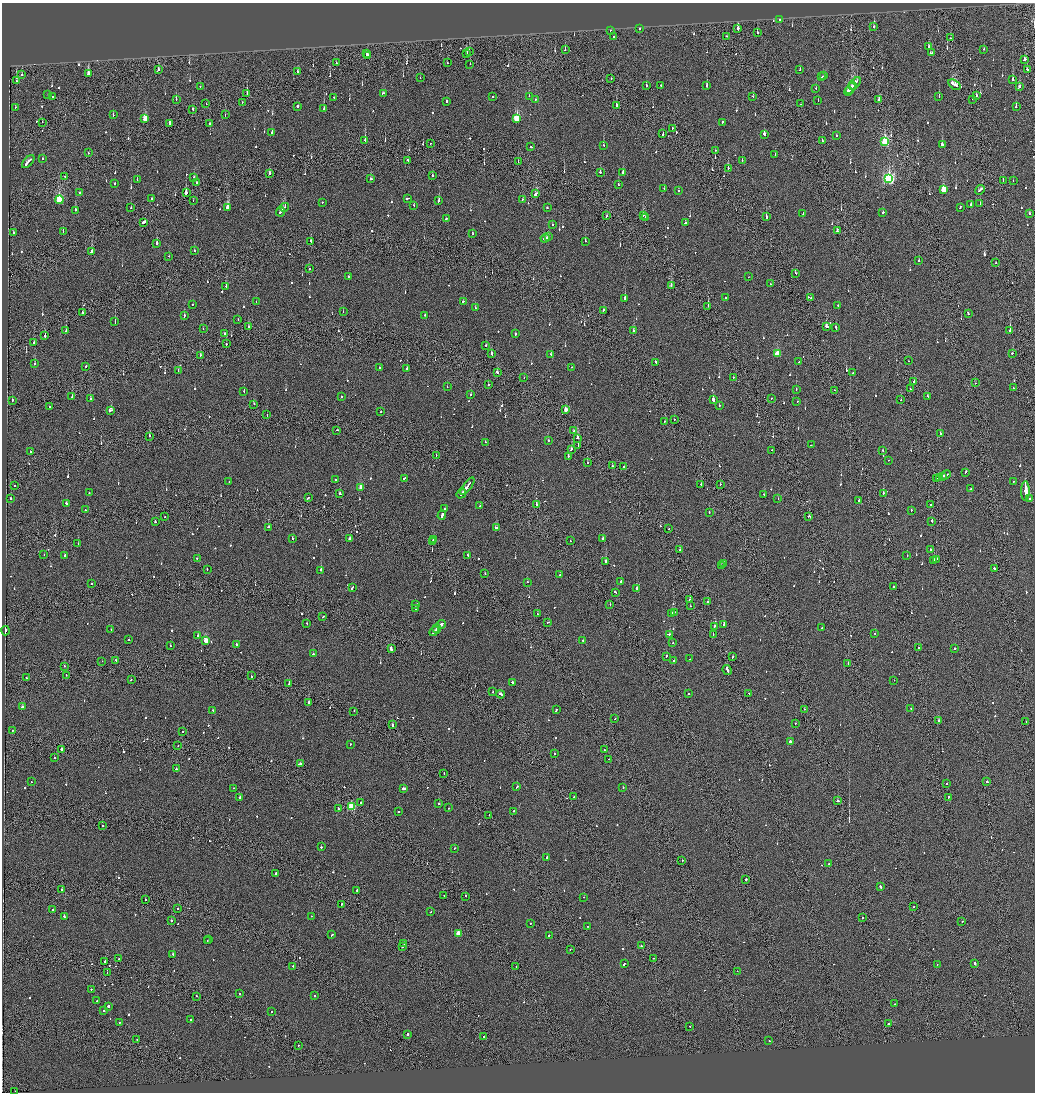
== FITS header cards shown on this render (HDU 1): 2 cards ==
NAXIS1  =                 2065
NAXIS2  =                 2180

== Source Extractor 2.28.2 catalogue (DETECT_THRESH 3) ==
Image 2065 x 2180 px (HDU 1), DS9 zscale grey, zoomed out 1/2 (1 PNG px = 2 x 2 image px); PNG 1037 x 1094 px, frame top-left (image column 1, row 2179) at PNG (2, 3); each listed source drawn as its Kron ellipse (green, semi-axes under 4 px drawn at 4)
Background -0.125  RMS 0.066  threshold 0.199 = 3 sigma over >= 5 px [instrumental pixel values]
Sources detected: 992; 40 cannot appear on this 1/2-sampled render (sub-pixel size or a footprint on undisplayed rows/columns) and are neither listed nor drawn; of the other 952, the 500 brightest by FLUX_AUTO listed and drawn (452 fainter detections omitted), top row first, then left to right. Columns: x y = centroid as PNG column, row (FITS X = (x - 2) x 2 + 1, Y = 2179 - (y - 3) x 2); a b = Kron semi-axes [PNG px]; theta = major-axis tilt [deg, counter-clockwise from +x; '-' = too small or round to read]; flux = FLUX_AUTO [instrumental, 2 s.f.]
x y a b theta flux
779 20 2 2 - 100
874 27 2 2 - 110
640 28 2 2 - 97
738 28 2 2 - 590
610 30 2 2 - 110
757 32 2 2 - 200
727 36 2 1 - 170
613 37 3 2 - 110
951 38 3 1 - 180
928 47 2 2 - 98
984 49 2 2 - 82
565 50 2 1 - 260
469 52 2 2 - 93
466 53 3 2 - 110
932 53 3 2 - 180
367 54 2 2 - 160
367 56 3 1 - 260
1024 59 3 2 - 260
447 62 2 2 - 80
336 63 2 2 - 110
470 64 2 1 - 65
800 69 2 2 - 90
158 70 3 2 - 190
1027 70 2 2 - 100
298 72 2 1 - 99
88 74 4 2 - 300
22 75 2 2 - 82
824 76 4 2 - 230
821 77 3 1 - 180
420 78 2 1 - 300
611 79 2 1 - 130
1013 79 3 2 - 360
16 81 2 2 - 120
855 83 7 2 50 420
646 85 2 2 - 99
661 85 2 2 - 520
954 85 7 2 -34 700
200 86 2 2 - 76
707 86 3 2 - 180
853 86 2 2 - 130
1019 87 3 2 - 92
816 88 2 2 - 82
850 89 6 2 56 340
848 91 4 2 - 370
383 93 3 2 - 130
247 94 2 1 - 160
48 95 2 2 - 150
976 95 3 2 - 270
52 96 2 2 - 70
529 96 2 2 - 71
753 96 2 2 - 96
334 97 2 2 - 71
493 97 2 2 - 150
939 97 2 1 - 76
535 99 2 2 - 84
973 99 2 1 - 63
176 100 2 2 - 75
879 100 3 2 - 240
446 101 2 2 - 160
818 101 2 1 - 61
242 102 2 2 - 93
206 104 2 2 - 120
800 104 2 1 - 81
616 105 2 2 - 97
298 106 2 2 - 350
15 107 2 2 - 62
1016 107 3 2 - 110
193 109 2 2 - 160
324 109 2 2 - 220
113 115 2 2 - 330
225 115 2 1 - 88
517 118 4 3 - 750
145 119 4 2 - 360
42 122 2 1 - 120
722 122 3 2 - 140
170 123 3 1 - 1000
210 123 2 2 - 97
672 128 2 2 - 240
272 132 2 2 - 200
663 134 3 2 - 74
764 134 2 2 - 720
836 136 2 2 - 63
365 140 2 2 - 300
822 141 2 2 - 100
885 142 4 3 - 1300
430 143 2 1 - 100
603 145 2 2 - 82
942 145 3 2 - 110
530 147 2 2 - 100
715 150 2 2 - 80
88 153 2 2 - 65
775 154 3 2 - 140
43 158 2 2 - 81
407 160 2 2 - 150
742 160 2 2 - 81
28 162 8 2 47 730
518 162 2 1 - 69
728 168 2 2 - 250
600 172 2 2 - 190
269 173 2 1 - 420
623 173 4 2 - 61
65 176 2 2 - 80
433 176 2 2 - 70
194 178 3 2 - 250
371 179 2 2 - 130
889 179 4 3 - 2900
137 180 2 2 - 160
1003 181 2 2 - 86
1013 181 2 2 - 67
197 183 2 1 - 300
115 184 2 2 - 84
618 185 2 2 - 75
664 189 2 2 - 81
944 190 3 3 - 580
980 190 5 2 - 270
679 191 2 2 - 65
79 193 2 2 - 63
186 193 2 2 - 1800
536 194 3 2 - 370
407 198 3 2 - 220
151 199 2 2 - 91
59 200 4 3 - 1100
522 200 2 2 - 150
193 201 2 1 - 64
439 201 2 2 - 1300
322 202 2 2 - 75
971 204 2 2 - 110
980 204 2 2 - 91
414 206 2 2 - 77
285 207 4 2 - 380
960 207 2 2 - 180
131 208 2 1 - 190
228 208 3 3 - 770
547 208 2 2 - 240
75 210 2 2 - 240
281 212 5 2 - 370
883 213 2 2 - 410
803 214 2 1 - 65
1030 214 2 2 - 82
643 215 2 2 - 160
607 216 2 2 - 170
766 217 3 2 - 170
446 218 2 2 - 130
645 218 2 2 - 82
143 222 4 2 - 360
685 223 2 2 - 180
552 225 2 2 - 79
63 231 2 2 - 120
837 231 2 2 - 640
14 232 2 2 - 300
472 234 2 2 - 69
549 237 2 1 - 120
545 238 5 2 - 380
311 241 2 2 - 160
585 241 2 2 - 88
157 243 3 2 - 390
194 251 2 2 - 61
92 252 2 2 - 600
169 256 2 2 - 64
919 261 2 2 - 120
996 263 2 1 - 100
309 269 2 2 - 70
795 273 2 2 - 72
348 277 2 2 - 170
748 277 2 1 - 79
770 284 2 1 - 75
671 285 2 2 - 180
226 286 2 2 - 290
726 298 2 2 - 100
811 298 2 2 - 60
625 299 3 2 - 800
463 301 2 2 - 120
256 302 2 2 - 66
193 304 2 1 - 79
838 305 2 2 - 230
708 306 3 2 - 390
475 308 2 2 - 71
604 310 2 2 - 76
82 312 2 2 - 97
343 312 2 2 - 65
968 313 2 2 - 140
425 315 2 2 - 73
184 316 3 2 - 150
238 320 2 2 - 71
115 322 2 2 - 86
248 326 3 2 - 92
826 326 3 2 - 250
836 328 3 2 - 140
203 329 2 1 - 72
1010 330 3 2 - 190
66 331 2 2 - 60
634 331 2 2 - 230
225 333 2 2 - 200
515 334 2 2 - 250
45 336 3 2 - 150
34 342 3 2 - 180
226 344 2 1 - 420
486 345 2 2 - 100
1012 353 2 1 - 130
491 354 3 2 - 170
551 354 2 2 - 90
777 354 3 3 - 460
200 355 2 2 - 210
908 361 2 1 - 77
655 362 3 2 - 140
799 362 2 2 - 63
35 364 2 2 - 180
86 366 2 2 - 140
571 367 2 2 - 63
379 368 2 2 - 100
407 369 2 2 - 480
178 371 2 2 - 240
497 372 3 2 - 170
853 373 2 2 - 170
733 377 2 2 - 63
524 378 2 2 - 84
914 382 2 2 - 100
976 383 2 1 - 83
488 385 2 2 - 110
447 387 2 2 - 60
1013 388 2 2 - 80
796 389 2 2 - 76
910 389 2 2 - 87
834 390 2 1 - 92
244 391 2 2 - 90
471 395 2 2 - 62
927 396 2 2 - 150
72 397 2 2 - 120
341 397 2 2 - 120
771 398 2 2 - 130
90 399 2 2 - 89
713 399 2 2 - 770
901 400 2 2 - 79
12 401 2 2 - 110
797 401 2 2 - 100
254 404 2 2 - 190
719 405 2 2 - 140
50 406 2 2 - 80
566 410 3 2 - 170
110 411 4 2 - 270
380 412 2 2 - 65
267 415 2 1 - 100
674 419 2 1 - 69
664 422 2 1 - 63
337 430 2 1 - 67
574 431 2 1 - 100
941 433 2 2 - 66
149 436 2 2 - 370
577 438 2 2 - 260
548 440 2 2 - 110
485 442 2 2 - 69
578 445 2 1 - 96
811 445 2 2 - 69
571 449 3 2 - 140
771 450 2 1 - 79
883 451 2 2 - 120
31 452 2 2 - 170
436 455 2 1 - 61
568 456 2 2 - 76
888 460 2 1 - 97
587 463 2 2 - 62
612 466 2 2 - 140
624 466 2 2 - 81
966 472 2 2 - 180
945 475 5 2 - 410
942 476 2 1 - 210
939 477 3 2 - 220
404 478 3 2 - 180
937 478 2 1 - 230
335 479 2 2 - 520
1013 481 2 2 - 160
229 482 2 1 - 64
701 484 2 2 - 120
720 484 2 2 - 71
15 486 2 2 - 130
467 486 10 2 53 710
361 487 3 2 - 180
971 489 2 1 - 84
1025 491 10 2 90 52000
89 493 2 2 - 74
340 493 2 2 - 100
461 493 5 2 - 840
883 493 2 2 - 460
764 494 2 2 - 83
10 498 2 2 - 95
308 498 2 2 - 280
778 498 2 2 - 79
1030 498 2 1 - 180
859 500 2 1 - 190
66 504 2 2 - 170
536 505 2 2 - 510
931 505 2 2 - 140
480 506 2 2 - 62
445 509 3 2 - 300
85 510 2 2 - 63
911 510 2 2 - 65
709 512 2 2 - 78
442 515 5 2 - 530
165 516 2 1 - 73
809 516 2 2 - 200
932 521 2 2 - 490
155 522 2 2 - 280
269 527 2 2 - 180
496 528 3 2 - 270
669 529 2 1 - 65
292 538 3 2 - 230
350 539 3 2 - 140
433 539 3 2 - 290
602 539 2 2 - 92
432 541 2 1 - 150
570 541 2 2 - 98
78 543 2 2 - 77
680 550 2 2 - 90
930 550 2 2 - 250
44 555 2 2 - 60
65 555 2 2 - 110
468 555 2 2 - 66
907 555 2 2 - 150
197 558 2 2 - 64
936 559 2 1 - 340
606 561 2 2 - 1000
934 561 2 2 - 400
724 564 2 2 - 250
721 565 2 1 - 75
207 569 2 2 - 84
995 569 4 2 - 220
321 570 2 2 - 1200
485 574 2 2 - 260
560 575 2 1 - 62
527 582 2 2 - 160
621 582 2 2 - 87
91 584 2 2 - 140
893 587 2 1 - 75
352 588 3 2 - 300
637 588 2 2 - 290
615 592 3 2 - 370
689 600 2 2 - 90
707 602 2 1 - 330
416 604 2 2 - 370
610 604 2 1 - 97
690 606 2 1 - 63
416 609 2 2 - 140
671 613 2 2 - 84
674 613 2 2 - 63
537 614 3 2 - 180
323 617 3 2 - 98
548 622 3 1 - 100
307 623 2 2 - 86
441 625 5 2 - 310
724 625 3 2 - 480
715 626 2 2 - 200
822 627 2 2 - 100
111 629 2 2 - 64
437 629 4 2 - 500
6 631 4 2 - 290
434 631 6 2 45 530
875 634 2 2 - 97
669 635 2 2 - 130
713 635 2 1 - 150
198 636 3 2 - 160
129 640 2 2 - 93
206 641 3 2 - 340
583 641 2 2 - 100
673 643 2 1 - 88
237 645 2 2 - 89
171 646 2 1 - 140
919 648 2 1 - 98
955 648 2 2 - 81
391 649 3 2 - 330
313 654 2 2 - 140
666 656 2 2 - 110
733 657 2 2 - 88
690 659 2 2 - 69
116 660 2 2 - 100
102 661 2 1 - 280
674 661 2 1 - 150
848 663 2 1 - 85
64 666 2 2 - 85
727 670 5 1 - 410
66 675 2 2 - 62
251 676 2 1 - 110
26 678 2 1 - 76
131 679 2 2 - 91
894 680 2 1 - 90
512 682 2 2 - 310
289 683 3 2 - 160
493 692 2 2 - 68
749 693 2 2 - 82
501 694 4 2 - 330
688 694 2 2 - 230
308 703 2 2 - 490
23 706 4 2 - 200
911 708 2 2 - 180
804 709 2 1 - 120
556 710 3 2 - 140
213 711 2 2 - 61
354 711 2 1 - 73
615 719 2 2 - 63
939 720 2 2 - 140
1026 721 2 1 - 66
795 723 2 1 - 95
392 725 3 2 - 260
12 730 2 2 - 69
182 732 2 2 - 76
791 742 4 2 - 430
350 744 2 2 - 70
178 745 2 1 - 420
61 749 3 2 - 210
604 750 2 2 - 180
554 753 2 2 - 100
54 758 2 2 - 130
608 759 2 1 - 97
300 763 4 2 - 580
176 769 2 2 - 220
444 774 2 1 - 62
31 782 2 2 - 150
987 782 2 2 - 270
947 784 2 1 - 110
517 787 3 2 - 82
233 788 2 2 - 94
623 788 2 2 - 100
404 789 3 2 - 1500
239 797 2 2 - 530
574 797 2 2 - 100
948 797 2 2 - 110
837 801 2 2 - 120
361 802 2 1 - 130
439 804 2 2 - 88
352 806 3 3 - 950
448 808 2 2 - 71
339 809 2 2 - 92
514 811 2 2 - 110
399 812 2 2 - 69
489 815 2 2 - 98
102 826 2 2 - 130
321 847 2 2 - 140
455 848 2 1 - 79
547 858 2 2 - 530
682 861 2 2 - 140
829 864 2 2 - 130
276 874 3 2 - 180
746 879 2 2 - 510
880 887 3 2 - 420
62 889 2 2 - 260
357 890 2 2 - 92
444 895 2 2 - 89
465 896 2 2 - 290
584 897 2 2 - 71
145 900 2 1 - 99
341 904 2 2 - 95
914 906 2 1 - 82
178 909 2 1 - 100
53 910 2 2 - 74
431 911 2 2 - 85
311 916 2 2 - 71
64 917 2 2 - 330
862 918 2 1 - 310
171 920 2 2 - 150
962 921 2 2 - 120
531 923 2 2 - 72
588 926 2 1 - 61
458 933 3 2 - 200
332 935 3 2 - 120
549 935 2 1 - 120
209 940 2 2 - 130
207 941 2 1 - 450
404 944 2 1 - 72
641 946 2 2 - 61
403 947 2 2 - 130
570 949 2 1 - 130
173 954 3 2 - 160
653 958 2 1 - 180
119 959 2 2 - 97
105 962 2 2 - 440
975 963 2 2 - 1100
624 964 3 2 - 170
937 964 2 2 - 81
293 966 2 2 - 67
516 967 2 2 - 74
737 971 2 1 - 130
107 972 2 1 - 110
91 989 2 2 - 130
239 994 2 2 - 88
197 996 2 2 - 170
314 996 2 2 - 120
97 1001 2 2 - 120
895 1004 2 2 - 64
108 1006 2 2 - 320
104 1010 2 2 - 69
271 1012 2 2 - 94
191 1020 2 2 - 67
119 1022 2 2 - 87
888 1024 3 2 - 130
690 1026 2 2 - 74
408 1034 3 2 - 320
483 1037 2 2 - 69
137 1040 2 2 - 86
769 1041 2 2 - 410
298 1045 2 1 - 60
15 1091 2 1 - 81
At the frame edge (FLAGS 8, measured only in part): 1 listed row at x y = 15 1091
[452 fainter detections neither listed nor drawn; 40 sub-pixel or undisplayed-footprint detections neither listed nor drawn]